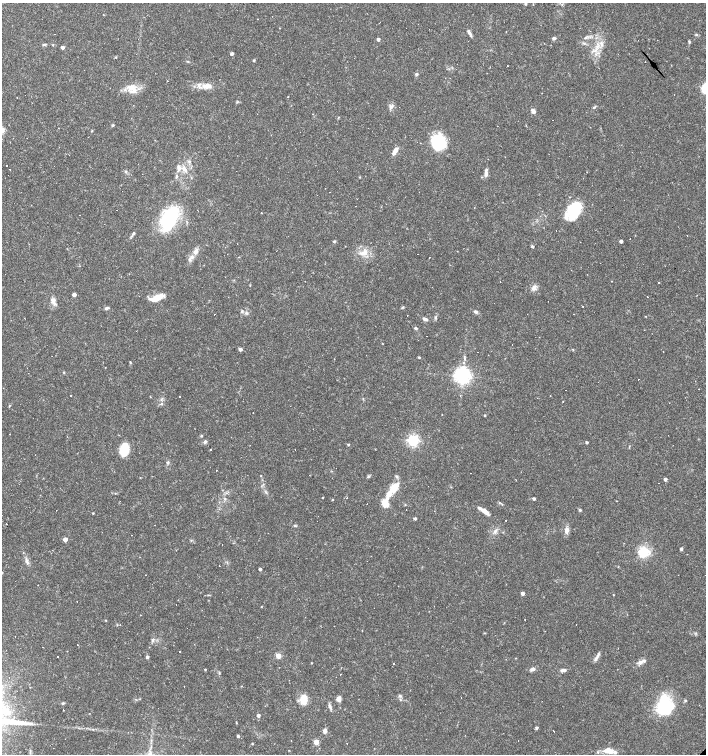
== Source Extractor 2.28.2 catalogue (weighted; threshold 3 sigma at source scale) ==
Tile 11 of 4 x 4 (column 3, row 3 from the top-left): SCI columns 3023-4429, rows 1503-3005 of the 5979 x 6011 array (HDU 1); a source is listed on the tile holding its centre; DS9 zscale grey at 2 x 2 block average (1 PNG px = mean of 2 x 2 image px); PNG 708 x 756 px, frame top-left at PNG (2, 3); no overlay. Shown black and unused: <1% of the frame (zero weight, under 3 of 4 exposures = <1% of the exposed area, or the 3 px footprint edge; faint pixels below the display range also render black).
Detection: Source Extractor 2.28.2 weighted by HDU 2 'WHT'; one run over the whole footprint, this tile lists its part. Background 0.0165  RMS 0.0016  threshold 0.0072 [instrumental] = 3 sigma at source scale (4.5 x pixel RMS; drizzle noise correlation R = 1.50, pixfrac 1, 0.0396/0.0396 arcsec/px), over >= 5 px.
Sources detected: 236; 70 cosmic-ray / hot-pixel residue — not listed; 11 inside a brighter listed object's ellipse — not listed separately; the other 155 listed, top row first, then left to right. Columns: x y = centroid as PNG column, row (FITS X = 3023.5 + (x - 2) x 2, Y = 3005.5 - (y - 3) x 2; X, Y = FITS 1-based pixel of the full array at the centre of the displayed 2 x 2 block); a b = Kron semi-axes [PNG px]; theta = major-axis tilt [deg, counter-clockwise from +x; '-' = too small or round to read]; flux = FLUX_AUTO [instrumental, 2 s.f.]
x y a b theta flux
525 4 3 3 - 0.35
469 33 10 3 -60 1.2
54 34 2 2 - 0.18
696 35 4 3 - 0.42
554 38 5 3 - 0.68
585 38 4 3 - 0.48
378 39 2 2 - 1.3
689 42 5 3 - 0.38
45 44 4 3 - 0.44
601 44 9 4 -79 1.5
62 47 3 2 - 1.6
232 54 3 2 - 1.1
596 54 3 2 - 0.4
116 57 3 2 - 0.27
254 60 2 2 - 0.55
187 61 4 2 - 0.32
416 74 4 3 - 0.59
167 81 2 2 - 0.41
208 86 10 7 14 2.5
132 87 14 10 -15 4.3
674 95 2 2 - 0.42
288 97 2 2 - 0.24
391 107 6 5 - 1.1
594 107 3 3 - 0.36
533 111 6 4 -59 1.4
338 117 3 2 - 0.26
113 125 4 3 - 0.39
368 128 2 2 - 0.32
92 131 3 3 - 0.23
27 138 2 2 - 0.31
438 142 13 11 -73 24
395 150 6 4 58 2.2
6 166 2 2 - 0.17
184 169 10 5 -47 2.1
486 174 6 5 - 1.1
575 208 13 6 54 34
116 210 2 2 - 1
261 213 2 2 - 0.15
170 219 22 12 66 34
133 233 5 3 - 0.57
334 241 4 3 - 0.38
621 241 2 2 - 1.4
345 246 2 2 - 0.12
532 247 4 3 - 0.53
196 251 9 6 58 1.8
364 252 11 7 19 3.1
417 254 2 2 - 0.4
429 257 2 2 - 0.8
500 282 2 2 - 0.29
250 285 2 2 - 0.2
534 288 8 6 54 1.6
74 295 3 3 - 2.1
156 298 16 6 23 5.3
53 301 12 5 -64 1.8
107 308 6 3 11 0.72
242 311 4 3 - 0.45
476 312 5 4 - 0.82
247 313 5 3 - 0.6
646 316 2 2 - 0.18
435 317 5 3 - 0.55
425 319 6 4 -22 1
416 328 4 3 - 0.52
426 336 2 2 - 1.1
240 349 3 3 - 1.5
573 349 3 2 - 0.22
419 357 3 3 - 0.3
464 358 5 2 - 0.52
130 362 3 2 - 0.28
464 362 2 2 - 0.84
105 367 2 2 - 0.13
462 376 4 4 - 180
3 388 2 2 - 0.18
699 389 2 2 - 1.2
70 395 2 2 - 0.18
179 396 2 2 - 0.49
550 396 2 2 - 0.12
150 397 2 2 - 0.17
363 399 3 2 - 0.25
563 402 2 2 - 0.14
162 404 2 2 - 0.53
484 415 2 2 - 0.36
201 435 3 3 - 0.43
413 440 4 4 - 72
205 441 5 4 - 0.72
587 442 2 2 - 0.71
348 444 4 2 - 0.32
211 449 2 2 - 1.4
124 450 12 8 79 10
168 463 4 3 - 0.47
368 477 3 2 - 0.37
665 479 3 2 - 1.2
658 483 2 2 - 0.45
395 487 14 8 52 5.9
323 497 2 2 - 0.27
225 498 3 2 - 0.31
534 499 2 2 - 0.91
332 500 3 2 - 0.23
616 501 2 2 - 0.14
385 503 9 7 -71 4.7
580 510 4 3 - 0.49
484 511 14 4 -35 3.1
93 513 3 2 - 0.23
415 518 3 3 - 0.72
506 520 2 2 - 0.31
155 525 2 2 - 0.66
295 526 3 3 - 0.38
566 530 9 5 90 1.9
495 531 7 4 67 1.1
65 539 3 3 - 3.6
222 544 2 2 - 0.9
681 549 3 3 - 0.86
644 552 12 10 67 8.1
27 562 10 3 -70 1.1
618 567 2 2 - 0.18
260 569 2 2 - 0.97
522 593 3 2 - 1.7
208 595 3 2 - 0.25
613 595 2 2 - 0.2
261 607 2 2 - 0.29
525 619 2 2 - 0.21
106 620 2 2 - 0.24
576 624 2 2 - 1.2
484 633 3 2 - 0.23
152 640 5 4 - 0.73
179 652 2 2 - 0.25
278 656 3 3 - 8.2
597 656 11 3 57 1.3
57 657 2 2 - 0.58
147 657 3 2 - 1.2
640 662 6 5 - 1.6
311 663 2 2 - 0.21
393 664 2 2 - 1.4
205 669 3 2 - 0.26
532 669 6 4 8 1.1
563 670 8 4 10 1.1
400 696 5 4 - 0.68
303 699 11 7 75 4.7
339 699 6 4 87 1.9
685 700 3 3 - 0.41
63 703 4 3 - 0.5
665 705 22 15 86 22
330 707 8 3 -66 0.94
63 710 2 2 - 0.6
258 715 3 3 - 1.4
236 723 3 2 - 0.23
537 728 3 3 - 0.87
325 730 5 4 - 1.3
554 731 3 2 - 0.14
238 736 4 3 - 0.5
518 740 2 2 - 0.31
316 742 3 3 - 7.1
347 743 2 2 - 1.1
252 744 3 2 - 0.29
607 750 9 5 25 3.3
615 752 10 4 -24 1.2
Diffuse or blended objects may show on this block-average render without a row.